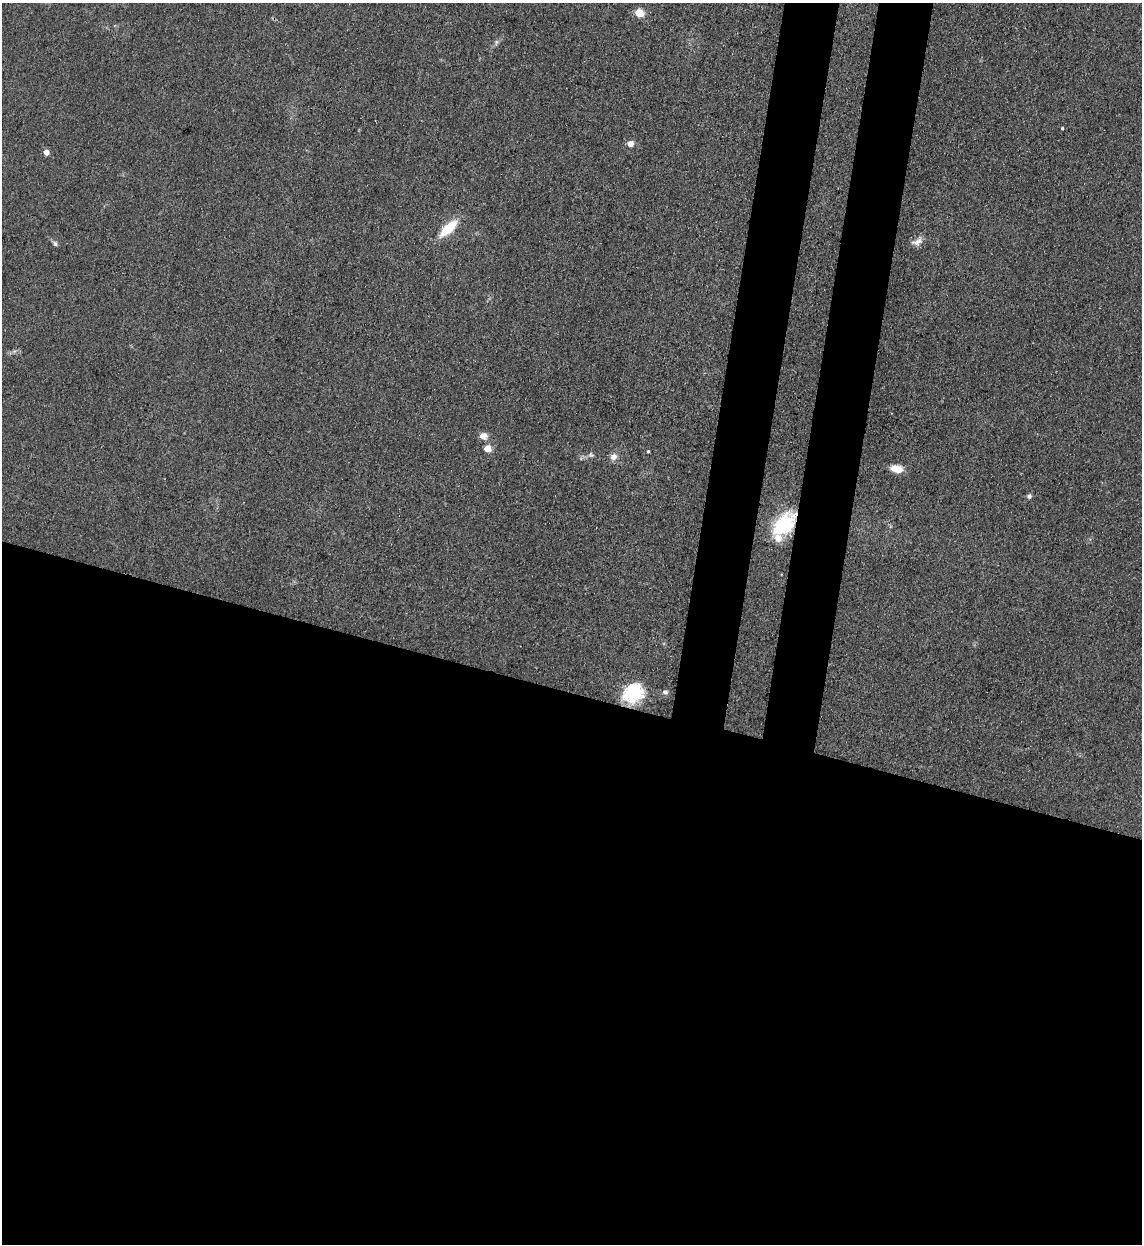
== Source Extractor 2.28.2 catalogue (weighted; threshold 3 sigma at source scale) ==
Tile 14 of 4 x 4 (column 2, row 4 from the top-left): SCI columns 1470-2609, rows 23-1264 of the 5101 x 5010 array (HDU 1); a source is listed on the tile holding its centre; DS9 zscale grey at full resolution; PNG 1144 x 1246 px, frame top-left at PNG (2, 3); no overlay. Shown black and unused: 50% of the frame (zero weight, under 3 of 4 exposures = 7% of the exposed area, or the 3 px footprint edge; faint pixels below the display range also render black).
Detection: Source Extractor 2.28.2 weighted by HDU 2 'WHT'; one run over the whole footprint, this tile lists its part. Background 0.0807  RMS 0.011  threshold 0.0478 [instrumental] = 3 sigma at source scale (4.5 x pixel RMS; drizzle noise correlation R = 1.50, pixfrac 1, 0.05/0.05 arcsec/px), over >= 5 px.
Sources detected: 20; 1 inside a brighter object's white glare — not listed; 1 inside a brighter listed object's ellipse — not listed separately; the other 18 listed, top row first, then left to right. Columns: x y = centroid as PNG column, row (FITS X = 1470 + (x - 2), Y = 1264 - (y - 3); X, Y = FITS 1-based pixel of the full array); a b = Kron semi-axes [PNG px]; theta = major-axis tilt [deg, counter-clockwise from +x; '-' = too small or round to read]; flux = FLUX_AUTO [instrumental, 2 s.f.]
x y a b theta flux
639 13 5 5 - 43
496 42 9 4 77 2.1
1062 128 4 3 - 0.91
630 144 5 4 - 13
46 152 4 4 - 11
448 228 19 8 43 37
917 242 17 9 25 7.4
55 244 7 6 - 2.5
483 436 10 8 -12 7.4
488 449 5 5 - 22
648 451 3 3 - 1.2
591 455 8 7 - 2.8
613 457 10 9 - 6.1
897 469 13 8 -13 14
1029 496 6 5 - 3
784 525 32 20 46 61
665 692 8 6 -22 2.8
630 693 25 17 78 38
Overlapping masked pixels (flux is a lower limit): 1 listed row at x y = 784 525